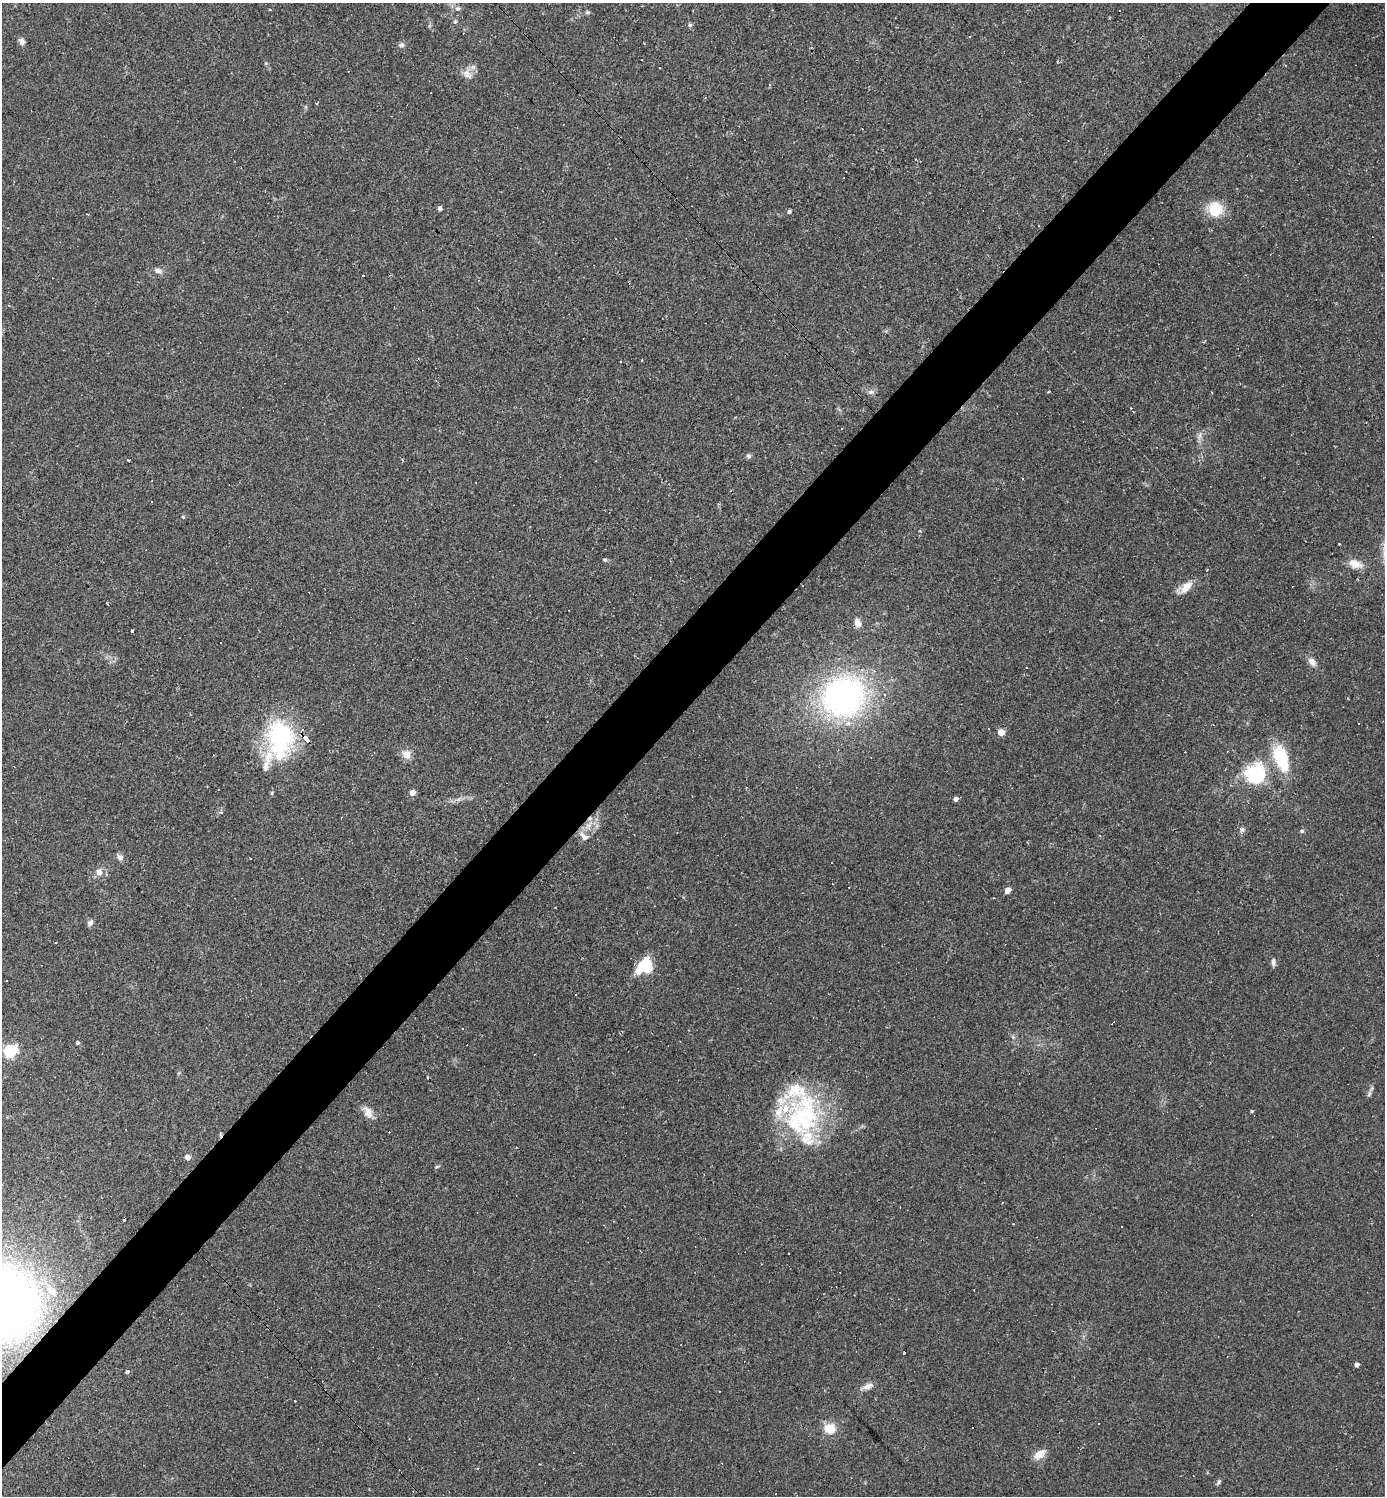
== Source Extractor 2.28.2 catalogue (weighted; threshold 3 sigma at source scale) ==
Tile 10 of 4 x 4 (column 2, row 3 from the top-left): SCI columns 1677-3059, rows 1495-2988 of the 5976 x 5976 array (HDU 1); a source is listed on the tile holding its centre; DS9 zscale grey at full resolution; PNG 1387 x 1498 px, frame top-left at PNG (2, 3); no overlay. Shown black and unused: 5% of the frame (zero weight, under 2 of 3 exposures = <1% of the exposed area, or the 3 px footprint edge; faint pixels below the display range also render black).
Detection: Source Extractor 2.28.2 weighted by HDU 2 'WHT'; one run over the whole footprint, this tile lists its part. Background 0.0635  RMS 0.0069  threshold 0.0312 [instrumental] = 3 sigma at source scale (4.5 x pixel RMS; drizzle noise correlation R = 1.50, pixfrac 1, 0.05/0.05 arcsec/px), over >= 5 px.
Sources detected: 118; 1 inside a brighter object's white glare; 29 cosmic-ray / hot-pixel residue — not listed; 9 inside a brighter listed object's ellipse — not listed separately; the other 79 listed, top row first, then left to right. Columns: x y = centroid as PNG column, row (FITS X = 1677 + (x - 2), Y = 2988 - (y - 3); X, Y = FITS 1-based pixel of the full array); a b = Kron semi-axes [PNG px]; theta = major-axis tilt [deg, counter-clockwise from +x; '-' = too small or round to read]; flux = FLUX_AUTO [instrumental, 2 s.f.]
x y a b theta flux
457 9 7 7 - 2.2
270 10 3 3 - 0.8
587 12 7 5 -13 1.2
455 21 6 5 - 1.3
690 25 5 5 - 1.3
21 41 9 7 -66 2.6
401 45 8 7 - 2
642 60 2 2 - 0.43
660 68 2 2 - 0.49
467 74 17 12 -61 6.5
440 208 5 5 - 1.6
1215 209 13 13 - 26
789 212 5 4 - 1.6
158 271 11 7 -10 3.3
871 392 9 6 22 2.4
842 428 4 2 - 0.48
1199 436 15 5 70 3
749 456 8 5 -39 1.5
128 460 3 3 - 1.5
1023 479 3 2 - 0.62
151 502 3 2 - 0.86
183 516 5 3 - 0.75
1339 544 3 2 - 0.52
605 560 5 4 - 1.1
1355 564 18 10 -18 8.2
1185 587 23 10 40 8.4
858 623 12 7 -71 5.6
132 631 3 3 - 2.3
1312 662 12 7 -55 4.7
1027 667 2 2 - 0.59
844 696 43 39 35 220
1001 732 5 4 - 13
280 736 44 34 -77 81
406 754 10 9 - 7.4
1281 758 30 14 -70 38
1255 773 7 7 - 370
218 789 3 2 - 0.46
272 793 5 4 - 0.9
412 793 4 4 - 7.1
459 799 9 5 31 2.3
956 799 4 4 - 2.8
221 812 3 3 - 3
588 825 19 8 53 8.5
1242 830 9 7 42 2.1
1302 831 5 5 - 1.1
634 834 3 2 - 0.41
120 857 10 8 -60 2.9
99 872 9 8 - 5.3
1008 890 5 4 - 9.3
90 923 9 6 63 2.4
1273 962 9 5 -87 2.4
641 966 24 10 48 19
7 981 3 2 - 0.83
575 994 3 2 - 1.3
1113 1023 6 2 46 1.2
1013 1037 6 5 - 1.3
77 1043 4 4 - 1.6
10 1051 6 5 - 130
427 1077 4 2 - 0.61
1369 1094 10 5 64 2
1252 1111 4 3 - 0.94
368 1113 18 10 -59 6.3
803 1116 62 45 75 100
220 1135 8 3 -89 1.1
516 1147 3 2 - 0.68
187 1157 8 7 - 2.4
437 1167 8 3 11 0.9
900 1207 3 2 - 0.64
477 1212 3 2 - 0.55
5 1245 5 5 - 1.8
6 1303 52 48 -72 710
904 1352 3 2 - 0.57
1357 1365 4 4 - 3.5
127 1372 5 4 - 1.5
867 1386 16 7 20 4.5
1098 1423 3 2 - 1.3
830 1428 9 8 - 17
1039 1454 17 9 40 7
1219 1482 9 4 57 1.4
Overlapping masked pixels (flux is a lower limit): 3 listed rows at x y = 588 825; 220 1135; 6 1303
Isophote crosses this tile's border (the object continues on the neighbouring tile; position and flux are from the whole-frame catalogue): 1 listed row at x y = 6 1303